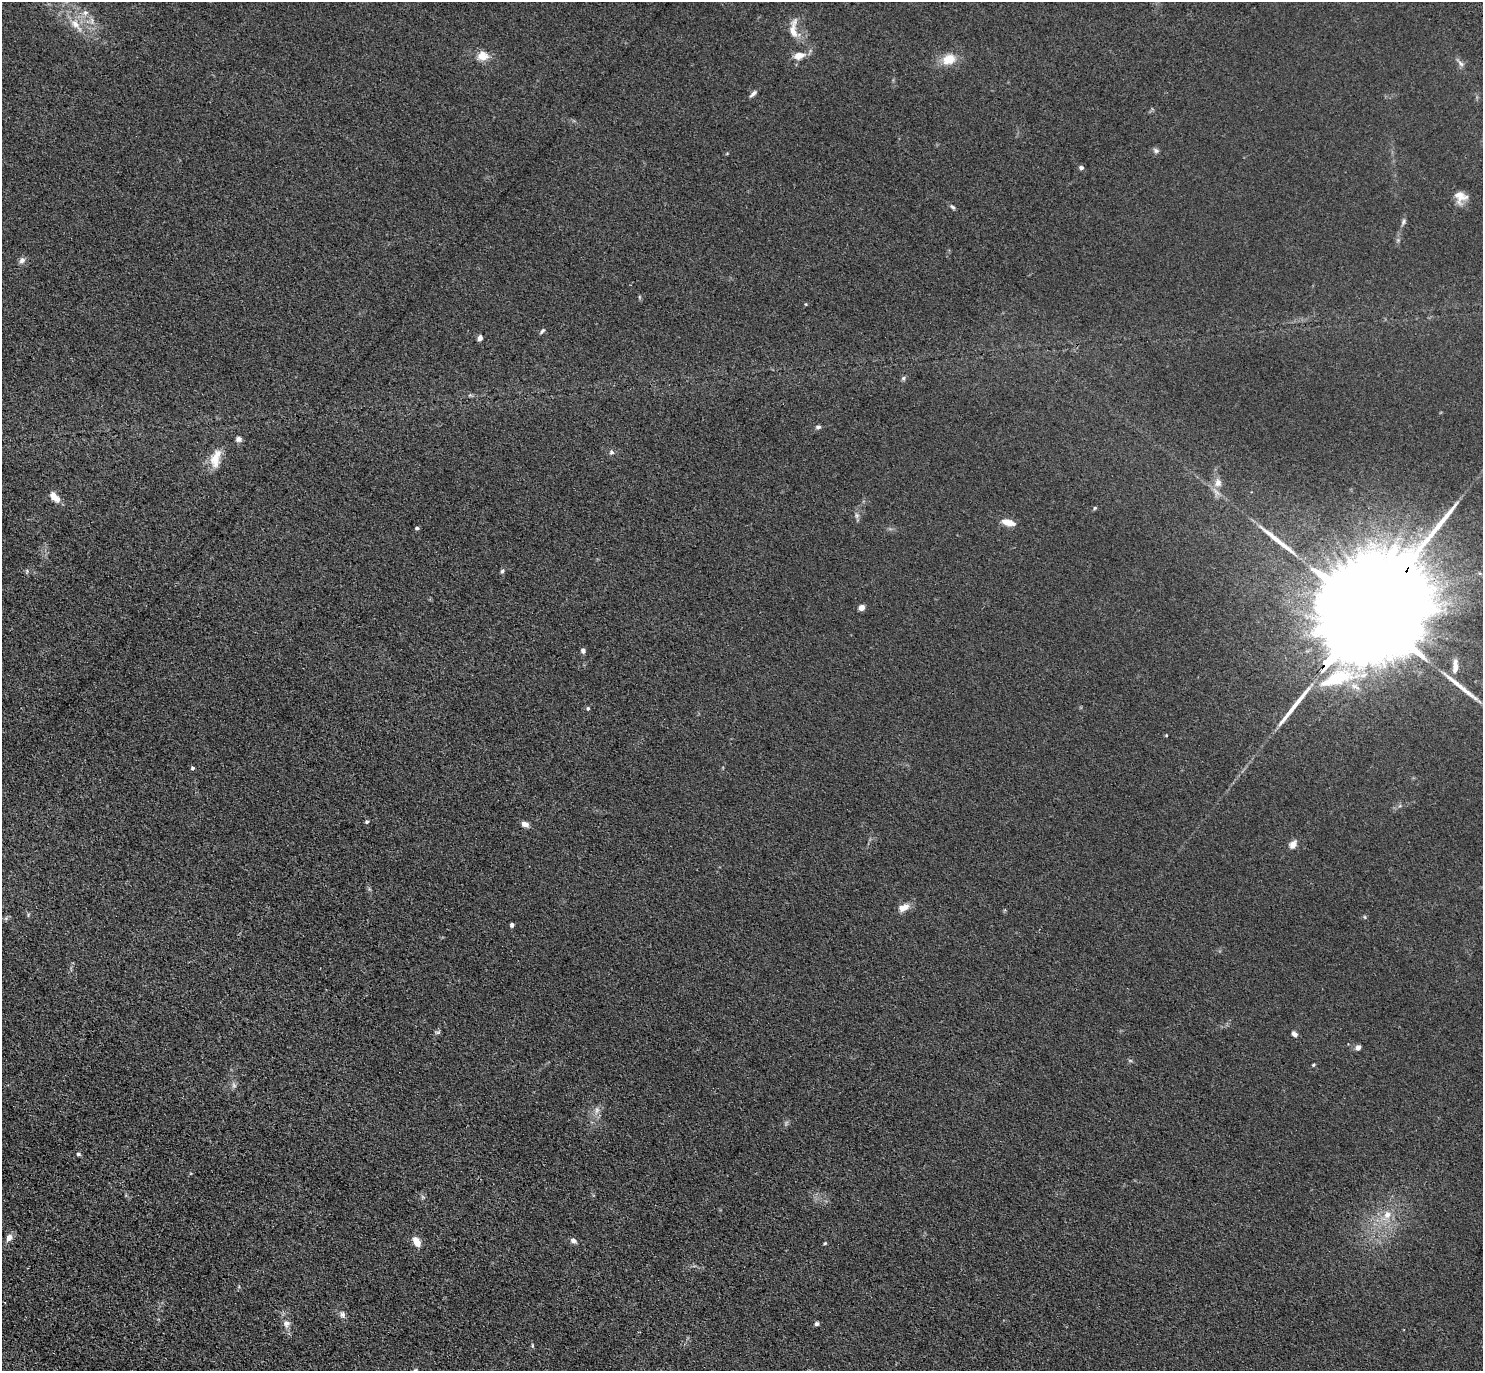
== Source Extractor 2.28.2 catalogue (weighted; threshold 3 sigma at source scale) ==
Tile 7 of 4 x 4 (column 3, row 2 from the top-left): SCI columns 3010-4490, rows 3094-4462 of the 6001 x 6022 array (HDU 1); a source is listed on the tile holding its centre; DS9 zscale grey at full resolution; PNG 1485 x 1373 px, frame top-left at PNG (2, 2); no overlay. Shown black and unused: <1% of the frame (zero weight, under 3 of 4 exposures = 4% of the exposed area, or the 3 px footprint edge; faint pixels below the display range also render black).
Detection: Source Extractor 2.28.2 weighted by HDU 2 'WHT'; one run over the whole footprint, this tile lists its part. Background 0.0394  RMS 0.0046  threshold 0.0208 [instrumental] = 3 sigma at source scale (4.5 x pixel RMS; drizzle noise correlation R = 1.50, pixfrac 1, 0.05/0.05 arcsec/px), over >= 5 px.
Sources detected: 64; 3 long thin detections or spike segments (spike, bleed or trail) — not listed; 1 inside a brighter listed object's ellipse — not listed separately; the other 60 listed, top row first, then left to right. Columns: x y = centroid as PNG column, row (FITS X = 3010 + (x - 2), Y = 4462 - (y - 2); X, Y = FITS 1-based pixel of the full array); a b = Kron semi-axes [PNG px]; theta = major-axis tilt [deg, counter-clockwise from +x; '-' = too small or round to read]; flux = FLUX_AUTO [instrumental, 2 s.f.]
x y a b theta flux
85 13 8 7 - 2
76 25 25 8 -48 6.5
793 29 31 10 87 6.4
482 56 13 11 2 5.6
799 56 11 7 10 4.8
949 59 15 11 19 8.2
1461 63 10 6 -46 1.5
753 94 12 5 42 1.5
1156 150 8 6 -29 1.1
1081 168 5 4 - 1.2
1460 197 15 14 - 5
953 207 8 4 -44 0.89
1403 222 9 5 64 1.1
22 260 9 7 35 1.8
806 304 5 3 - 0.41
542 331 8 4 50 0.87
480 338 5 4 - 3.3
903 378 6 5 - 0.81
818 427 7 5 10 1.1
239 439 7 6 - 1.7
611 452 6 5 - 1.1
216 458 25 11 76 8
1218 483 12 10 -90 3.7
53 496 9 7 -55 3.7
1095 508 5 4 - 0.56
857 515 8 6 -89 1.4
1008 522 14 6 -14 5.5
417 528 5 4 - 0.86
27 571 6 4 -50 0.67
502 571 5 5 - 0.8
861 608 5 5 - 3.1
1368 614 88 20 49 38000
583 651 6 5 - 1.5
1455 666 19 7 86 4.4
1337 678 54 18 17 33
588 708 5 4 - 0.66
193 768 4 4 - 0.91
367 822 4 4 - 0.87
525 824 8 6 -22 2.6
1293 845 9 7 59 3.1
903 908 14 8 22 3.9
1365 917 6 4 -88 0.49
512 925 4 4 - 1.1
438 1032 7 4 19 0.75
1294 1034 7 5 -46 1.8
1358 1048 5 5 - 2.3
1130 1060 6 4 -19 0.6
1313 1065 5 3 - 0.49
234 1085 7 6 - 1.3
597 1110 11 6 85 2.1
78 1154 6 4 -18 0.87
1387 1215 12 10 68 4.8
9 1237 9 7 60 3.1
416 1241 13 8 -60 4.3
573 1241 8 6 -27 1.6
825 1243 5 4 - 0.46
342 1315 9 7 -70 1.6
286 1323 10 9 - 2.7
817 1324 5 5 - 1
532 1346 7 3 -82 0.58
Overlapping masked pixels (flux is a lower limit): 1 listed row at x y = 1368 614